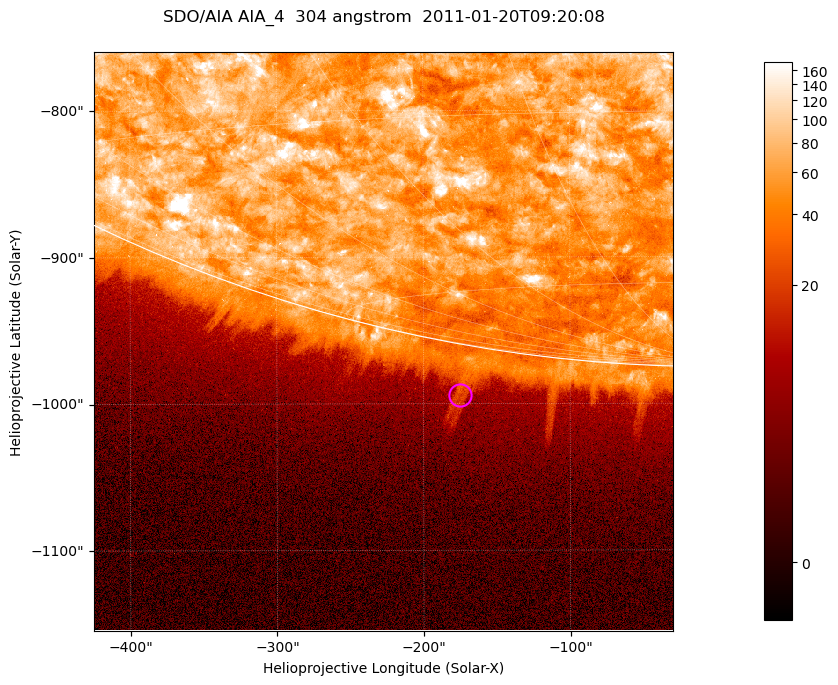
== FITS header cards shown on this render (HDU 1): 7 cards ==
TELESCOP= 'SDO/AIA '           / For AIA: SDO/AIA
INSTRUME= 'AIA_4   '           / For AIA: AIA_ATA1, AIA_ATA2, AIA_ATA3 or AIA_AT
WAVELNTH=                  304 / [angstrom] Wavelength
WAVEUNIT= 'angstrom'           / Wavelength unit: angstrom
DATE-OBS= '2011-01-20T09:20:08.123' / [ISO] Date when observation started; ISO 8
CTYPE1  = 'HPLN-TAN'           / CTYPE1; Typically HPLN
CTYPE2  = 'HPLT-TAN'           / CTYPE2; Typically HPLT

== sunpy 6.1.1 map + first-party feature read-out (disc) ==
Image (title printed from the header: SDO/AIA AIA_4  304 angstrom  2011-01-20T09:20:08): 658 x 658 px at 0.6 arcsec/px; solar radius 975 arcsec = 1625 px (partial field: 2.4% of the solar disc is inside the frame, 46% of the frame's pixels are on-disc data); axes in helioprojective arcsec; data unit not stated in the header (colour bar unlabelled)
Orientation: roll -0.132 deg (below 1 deg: not rotated)
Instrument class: DISC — disc imager (sunpy class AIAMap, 304 A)
Bright regions (active regions / flare kernels): reference = the on-disc median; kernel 5 px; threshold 5 sigma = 111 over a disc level ~61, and >= 1.15x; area >= 432 px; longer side >= 8 px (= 4.8 arcsec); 0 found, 0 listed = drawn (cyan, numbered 1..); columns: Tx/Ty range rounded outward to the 2 arcsec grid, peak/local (2 s.f.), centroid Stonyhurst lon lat
Off-limb structures (1.02-1.3 R_sun): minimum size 216 px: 8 found; the strongest spans PA ~170 deg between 1.02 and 1.06 R_sun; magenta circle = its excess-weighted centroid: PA ~170 deg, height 1.04 R_sun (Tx ~-176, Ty ~-994 arcsec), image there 2.4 x the reference